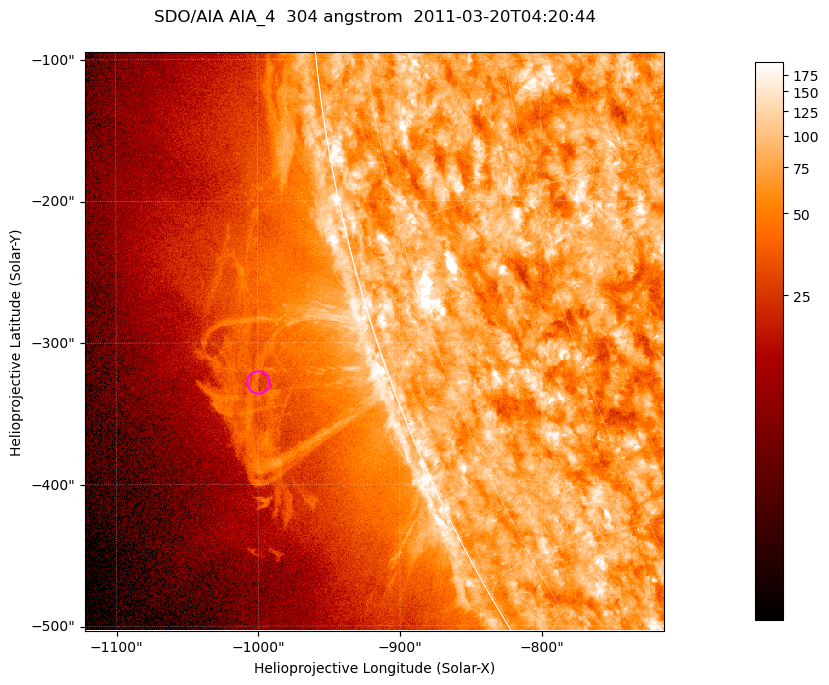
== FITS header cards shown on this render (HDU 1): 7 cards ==
TELESCOP= 'SDO/AIA '           / For AIA: SDO/AIA
INSTRUME= 'AIA_4   '           / For AIA: AIA_ATA1, AIA_ATA2, AIA_ATA3 or AIA_AT
WAVELNTH=                  304 / [angstrom] Wavelength
WAVEUNIT= 'angstrom'           / Wavelength unit: angstrom
DATE-OBS= '2011-03-20T04:20:44.126' / [ISO] Date when observation started; ISO 8
CTYPE1  = 'HPLN-TAN'           / CTYPE1; Typically HPLN
CTYPE2  = 'HPLT-TAN'           / CTYPE2; Typically HPLT

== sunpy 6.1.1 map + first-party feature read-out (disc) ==
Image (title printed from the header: SDO/AIA AIA_4  304 angstrom  2011-03-20T04:20:44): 681 x 681 px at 0.6 arcsec/px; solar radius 964 arcsec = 1606 px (partial field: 2.7% of the solar disc is inside the frame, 48% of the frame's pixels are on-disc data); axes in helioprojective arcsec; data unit not stated in the header (colour bar unlabelled)
Orientation: roll -0.132 deg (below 1 deg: not rotated)
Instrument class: DISC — disc imager (sunpy class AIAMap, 304 A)
Bright regions (active regions / flare kernels): reference = the on-disc median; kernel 5 px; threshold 5 sigma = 119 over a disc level ~76.5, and >= 1.15x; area >= 463 px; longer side >= 8 px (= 4.8 arcsec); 0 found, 0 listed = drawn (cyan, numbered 1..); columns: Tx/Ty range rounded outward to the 2 arcsec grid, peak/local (2 s.f.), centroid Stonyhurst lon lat
Off-limb structures (1.02-1.3 R_sun): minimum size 231 px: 2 found; the strongest spans PA ~105..110 deg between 1.02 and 1.14 R_sun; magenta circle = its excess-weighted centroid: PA ~110 deg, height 1.09 R_sun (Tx ~-1000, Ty ~-328 arcsec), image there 1.5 x the reference